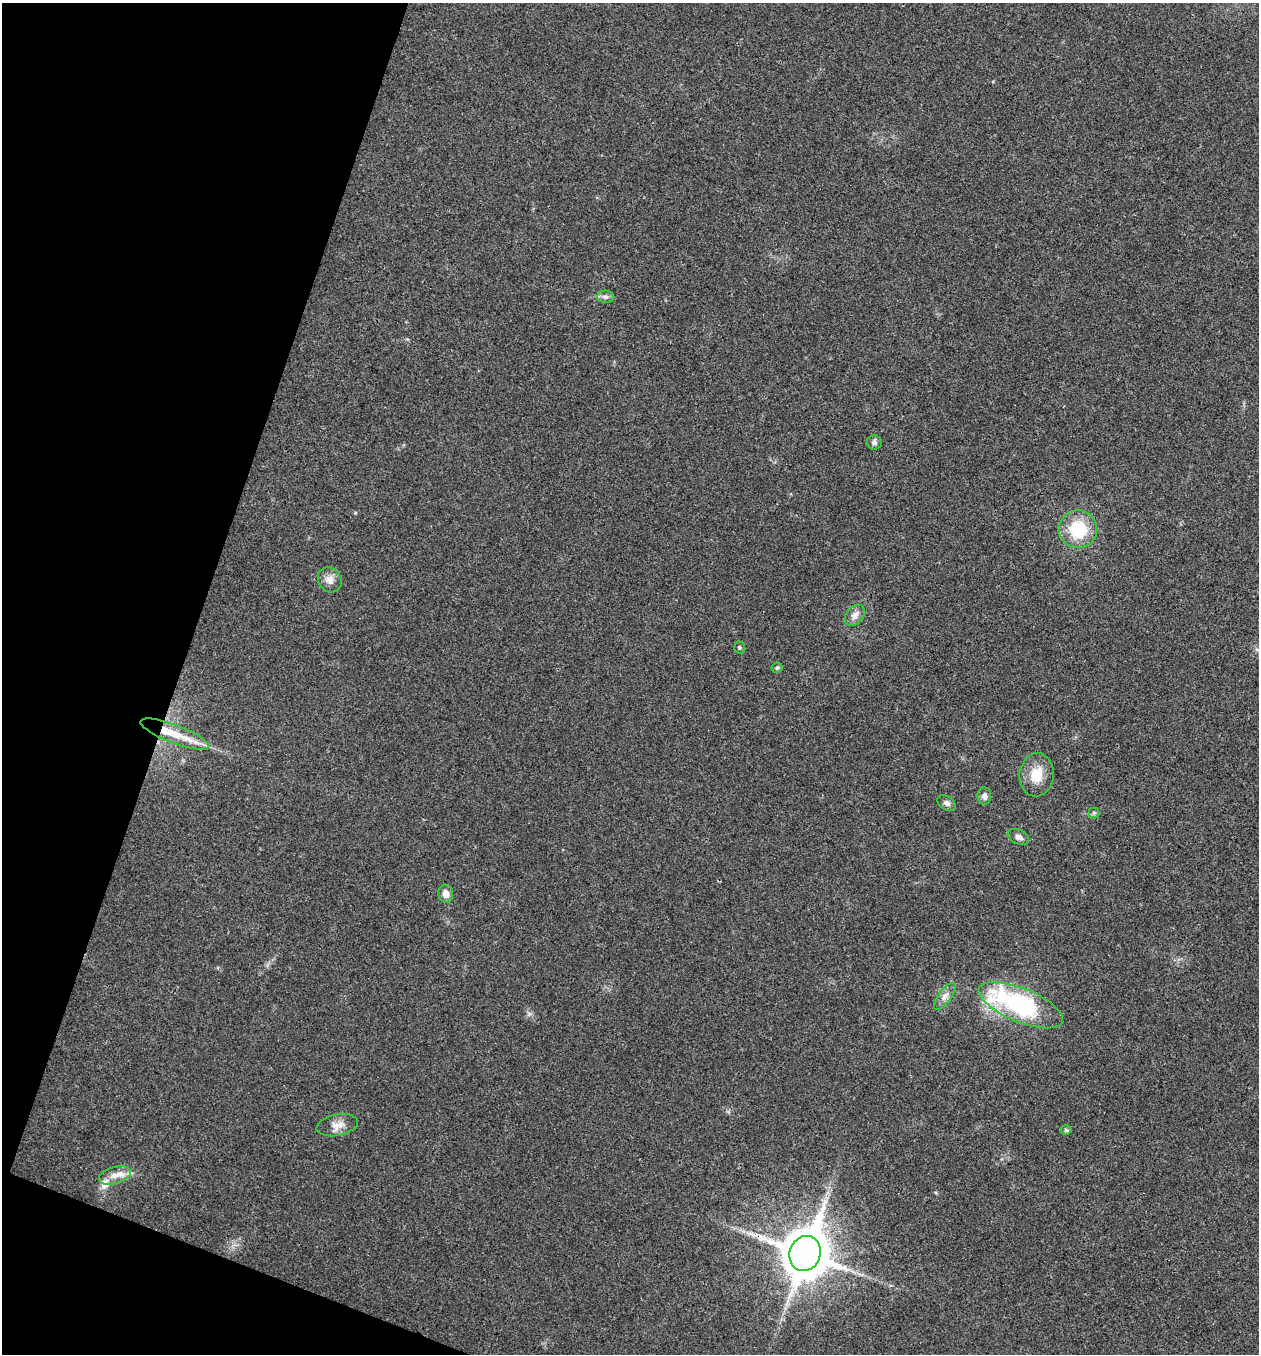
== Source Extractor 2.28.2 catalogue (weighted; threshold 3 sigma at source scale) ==
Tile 9 of 4 x 4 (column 1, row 3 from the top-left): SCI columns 136-1392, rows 1358-2709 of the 5432 x 5416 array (HDU 1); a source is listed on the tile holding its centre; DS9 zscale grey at full resolution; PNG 1261 x 1356 px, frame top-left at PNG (2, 3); each listed source drawn as its Kron ellipse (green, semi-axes under 4 px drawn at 4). Shown black and unused: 17% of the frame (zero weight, under 3 of 4 exposures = <1% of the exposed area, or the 3 px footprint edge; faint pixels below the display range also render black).
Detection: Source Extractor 2.28.2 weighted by HDU 2 'WHT'; one run over the whole footprint, this tile lists its part. Background 0.0239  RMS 0.0041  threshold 0.0185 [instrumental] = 3 sigma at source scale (4.5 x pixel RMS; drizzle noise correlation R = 1.50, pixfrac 1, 0.05/0.05 arcsec/px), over >= 5 px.
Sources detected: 24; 4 inside a brighter listed object's ellipse — not listed separately; the other 20 listed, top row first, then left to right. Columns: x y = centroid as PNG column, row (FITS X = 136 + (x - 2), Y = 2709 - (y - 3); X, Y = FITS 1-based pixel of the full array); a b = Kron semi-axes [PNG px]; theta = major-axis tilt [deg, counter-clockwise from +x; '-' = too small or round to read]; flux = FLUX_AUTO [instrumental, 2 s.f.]
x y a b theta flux
605 297 8 6 -1 1.4
874 442 7 7 - 1.2
1078 529 19 19 - 18
330 580 13 11 -55 3.1
855 615 12 8 51 2.9
739 648 6 5 - 0.64
777 668 5 5 - 0.58
175 734 36 9 -21 9.9
1037 775 21 17 83 8.9
984 796 8 7 - 1.5
947 803 10 6 -33 1.7
1094 813 5 5 - 0.7
1018 837 11 7 -24 2
446 894 9 7 -84 2.9
945 996 16 6 53 2.5
1021 1005 45 17 -22 61
337 1125 21 10 11 4
1066 1130 5 5 - 0.8
115 1175 16 8 16 4.1
805 1253 18 15 69 1600
Overlapping masked pixels (flux is a lower limit): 1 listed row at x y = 805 1253